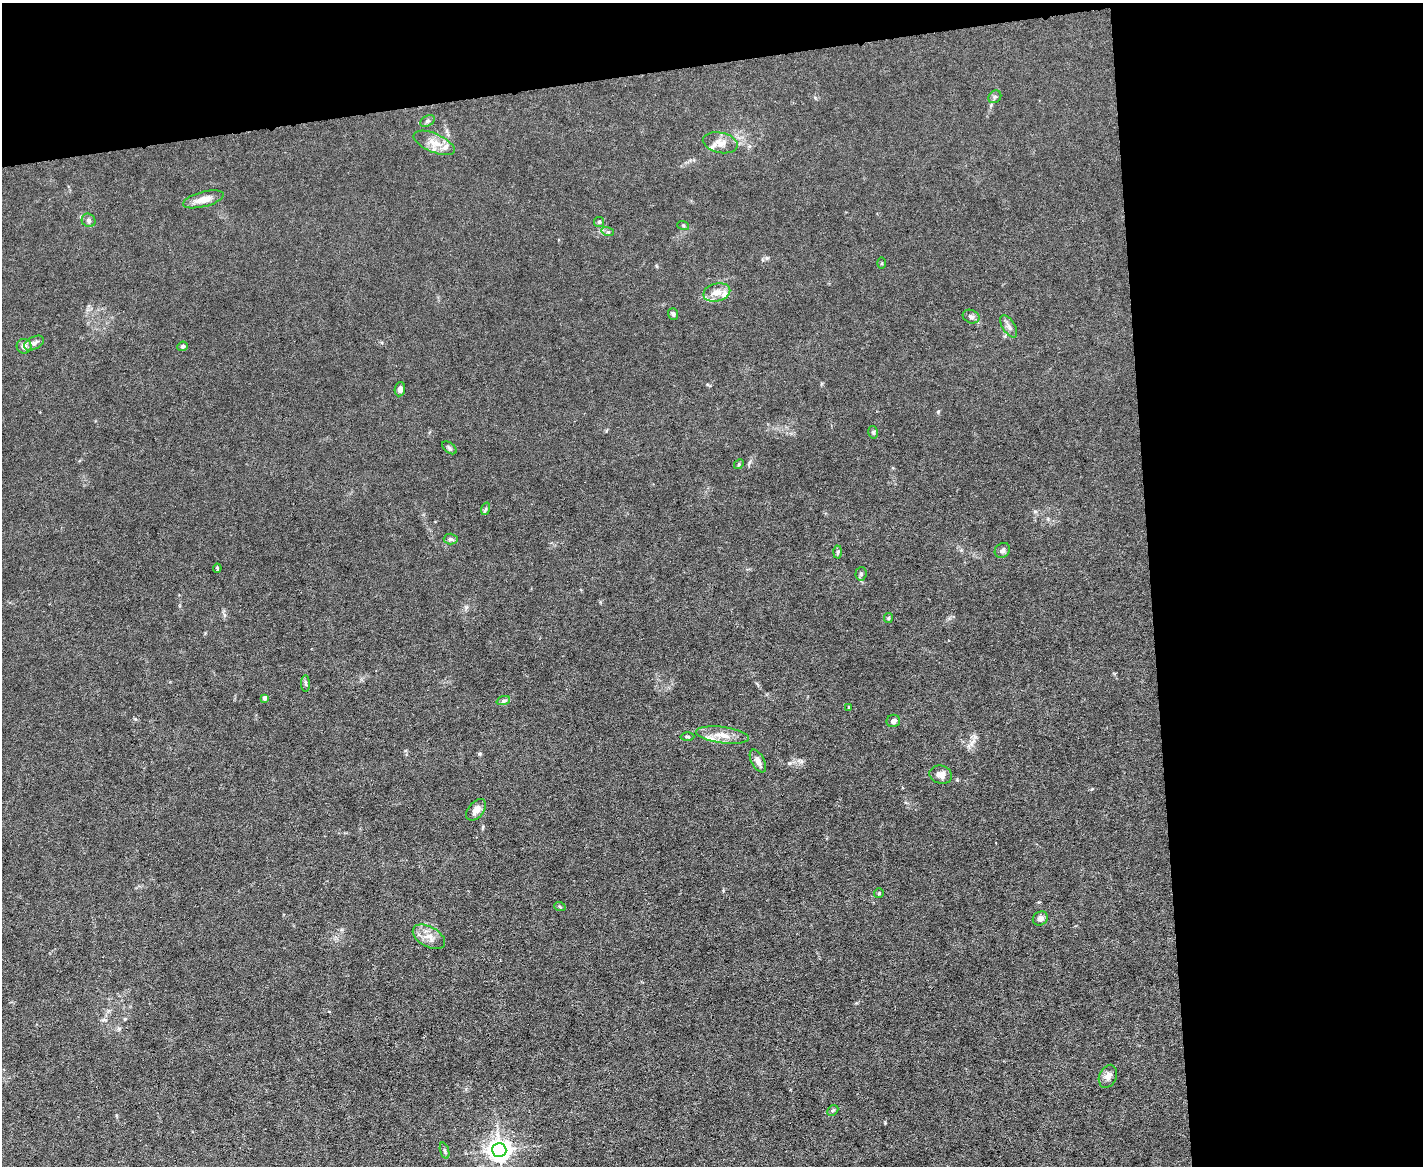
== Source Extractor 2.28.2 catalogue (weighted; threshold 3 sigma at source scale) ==
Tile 3 of 3 x 4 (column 3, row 1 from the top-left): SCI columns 3082-4502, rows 3493-4656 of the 4630 x 4656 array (HDU 1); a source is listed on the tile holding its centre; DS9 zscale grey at full resolution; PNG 1425 x 1168 px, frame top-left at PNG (2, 3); each listed source drawn as its Kron ellipse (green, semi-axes under 4 px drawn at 4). Shown black and unused: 25% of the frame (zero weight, under 3 of 6 exposures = <1% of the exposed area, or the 3 px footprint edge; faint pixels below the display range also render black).
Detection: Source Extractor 2.28.2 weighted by HDU 2 'WHT'; one run over the whole footprint, this tile lists its part. Background 0.0197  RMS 0.0027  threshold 0.0112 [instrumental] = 3 sigma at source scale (4.09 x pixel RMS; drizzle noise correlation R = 1.36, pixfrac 0.8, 0.05/0.05 arcsec/px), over >= 5 px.
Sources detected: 50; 4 inside a brighter listed object's ellipse — not listed separately; the other 46 listed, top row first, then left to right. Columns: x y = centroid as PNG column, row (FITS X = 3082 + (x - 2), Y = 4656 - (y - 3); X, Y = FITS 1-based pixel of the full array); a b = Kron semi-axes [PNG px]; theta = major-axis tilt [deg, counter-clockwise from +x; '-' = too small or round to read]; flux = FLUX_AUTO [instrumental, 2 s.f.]
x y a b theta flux
995 97 7 5 43 0.54
427 121 8 5 27 0.51
434 143 22 9 -23 3
720 143 18 10 -12 2.1
203 199 21 7 15 2.9
89 220 7 6 - 0.74
599 222 5 5 - 0.4
683 225 6 4 -19 0.33
608 232 6 4 -17 0.41
882 263 6 4 89 0.3
717 292 14 9 14 2.5
673 314 5 5 - 0.6
971 317 8 6 -23 0.82
1009 326 12 6 -58 1
34 343 11 6 28 0.91
24 346 7 7 - 1.3
183 346 5 4 - 0.58
400 389 7 5 79 0.98
873 432 6 5 - 0.4
449 448 8 5 -38 0.51
739 464 5 4 - 0.29
485 509 6 4 70 0.41
451 539 7 5 -3 0.61
1002 550 8 7 - 0.71
838 552 6 4 88 0.37
217 568 4 2 - 0.36
861 574 7 5 87 0.53
888 618 5 4 - 0.28
305 684 8 4 -89 0.47
265 698 4 4 - 1.2
503 701 7 4 18 0.47
849 707 4 3 - 0.25
893 721 7 6 - 0.96
722 735 27 8 -7 3.2
687 737 7 3 -1 0.33
758 761 12 6 -61 1.6
941 775 11 9 -16 1.6
476 810 12 7 49 1.8
879 893 5 5 - 0.33
560 907 6 3 -19 0.29
1040 918 8 6 32 1
429 937 18 10 -29 2.6
1108 1076 12 8 66 1.4
833 1110 6 4 43 0.39
499 1150 7 7 - 190
445 1151 8 3 -71 0.42
Unlisted compact peaks at least as high as the median listed source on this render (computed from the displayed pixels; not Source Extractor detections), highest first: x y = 938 412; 479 754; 789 763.